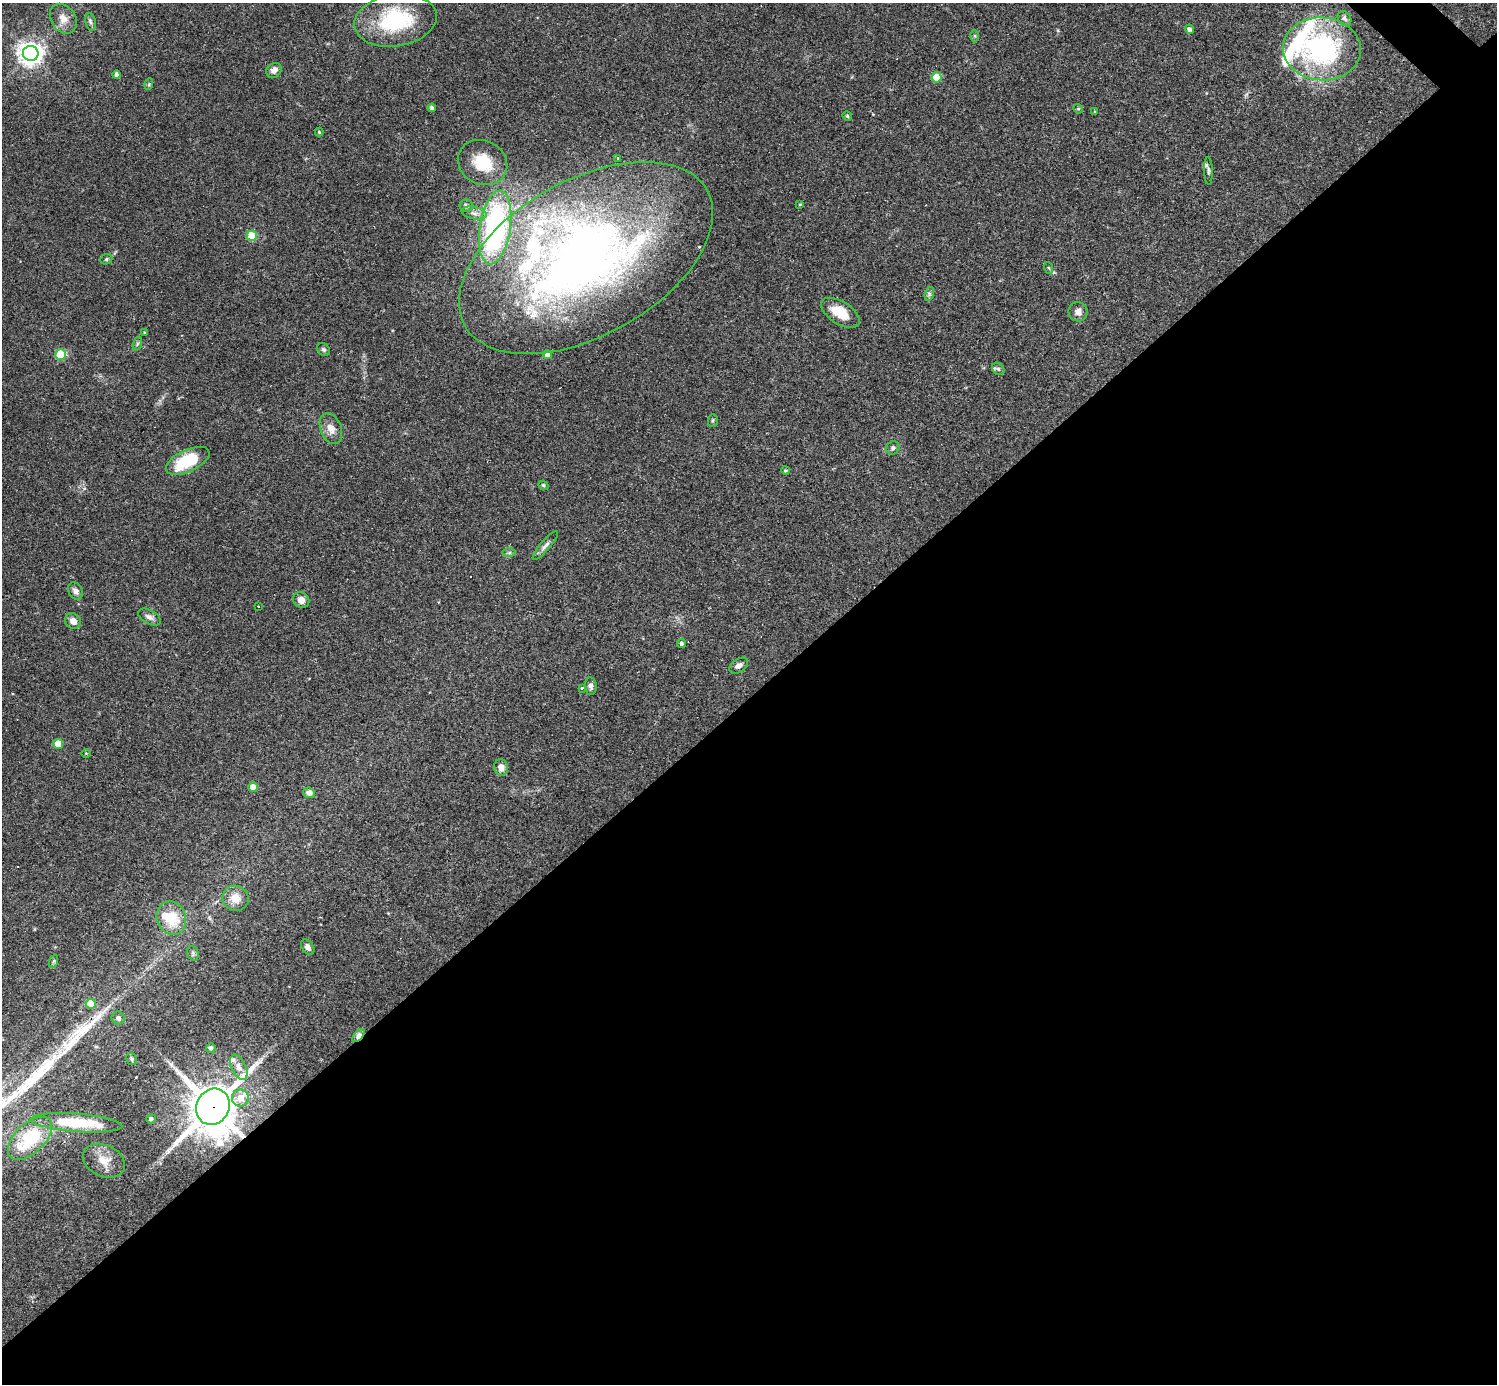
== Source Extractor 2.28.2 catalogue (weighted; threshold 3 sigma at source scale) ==
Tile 15 of 4 x 4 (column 3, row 4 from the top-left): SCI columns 2989-4483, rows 296-1677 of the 5977 x 5977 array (HDU 1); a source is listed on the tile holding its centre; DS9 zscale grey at full resolution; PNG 1499 x 1386 px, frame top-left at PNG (2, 3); each listed source drawn as its Kron ellipse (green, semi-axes under 4 px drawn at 4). Shown black and unused: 50% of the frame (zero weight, under 3 of 4 exposures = <1% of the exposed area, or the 3 px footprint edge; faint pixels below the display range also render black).
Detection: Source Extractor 2.28.2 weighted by HDU 2 'WHT'; one run over the whole footprint, this tile lists its part. Background 0.0358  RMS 0.0044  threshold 0.0196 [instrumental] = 3 sigma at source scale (4.5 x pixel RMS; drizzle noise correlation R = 1.50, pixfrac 1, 0.05/0.05 arcsec/px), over >= 5 px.
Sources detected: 90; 2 inside a brighter object's white glare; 3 cosmic-ray / hot-pixel residue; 1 long thin detection or spike segment (spike, bleed or trail) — neither listed nor drawn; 8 inside a brighter listed object's ellipse — not listed separately; the other 76 listed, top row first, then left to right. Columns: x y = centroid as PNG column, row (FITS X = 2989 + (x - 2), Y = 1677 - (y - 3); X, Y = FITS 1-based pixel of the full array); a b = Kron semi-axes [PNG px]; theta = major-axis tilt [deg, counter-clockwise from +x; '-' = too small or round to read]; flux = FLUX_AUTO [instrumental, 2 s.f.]
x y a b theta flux
63 19 16 12 -56 4.5
1344 19 8 6 -56 1.3
395 20 41 26 9 37
91 22 9 5 -77 1
1189 29 5 4 - 1.4
975 36 6 4 90 0.55
1322 49 39 31 -4 75
31 53 8 7 - 360
274 70 8 6 44 2.5
117 75 4 3 - 1.4
937 77 5 5 - 16
149 84 6 3 73 0.5
432 108 4 4 - 1.3
1078 109 5 4 - 0.59
1095 111 3 3 - 0.37
847 116 5 4 - 0.54
319 132 4 4 - 0.54
618 158 4 2 - 0.33
483 163 25 21 -29 16
1208 171 14 3 -88 1
800 204 3 3 - 0.42
466 206 6 6 - 1.7
474 213 12 6 -10 2.4
495 227 37 15 81 97
252 236 5 5 - 17
586 258 139 78 29 310
106 259 6 5 - 0.74
1049 268 6 3 -71 0.52
929 294 7 4 73 0.88
1078 312 10 9 - 2.4
840 313 22 11 -32 9.4
145 333 3 3 - 0.46
137 344 7 4 71 0.85
323 350 7 5 -44 0.95
547 354 4 4 - 3.4
61 355 5 5 - 28
998 369 7 5 -46 0.92
713 420 6 5 - 0.74
331 428 16 10 -69 4
893 448 7 6 - 1.1
188 461 23 11 25 21
785 470 4 4 - 0.58
543 485 5 4 - 0.72
545 545 18 5 49 1.9
509 552 7 4 1 0.76
76 591 9 7 -58 1.9
301 600 8 7 - 2.6
259 607 3 3 - 0.77
149 617 12 7 -28 1.9
73 621 8 7 - 2.9
682 643 4 4 - 0.99
739 666 10 6 34 2
591 686 9 6 -85 1.5
582 688 3 3 - 2.6
58 744 5 5 - 10
86 753 5 3 - 0.35
501 767 8 7 - 3
253 787 5 4 - 6.7
309 793 6 5 - 2.7
236 898 13 12 - 6
171 918 17 14 -70 12
308 947 8 5 -56 1.9
193 953 7 5 -70 0.89
54 961 7 4 71 0.71
90 1004 5 5 - 7.9
118 1018 7 6 - 1.7
358 1036 7 4 46 9.9
211 1048 5 4 - 1.3
132 1059 6 5 - 0.71
239 1067 13 7 -65 2.5
240 1098 8 8 - 5.4
213 1107 18 16 63 1700
151 1119 5 4 - 1.2
76 1123 46 9 -4 24
30 1138 27 15 44 25
104 1161 22 15 -25 6.2
Overlapping masked pixels (flux is a lower limit): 2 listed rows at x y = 358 1036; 213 1107